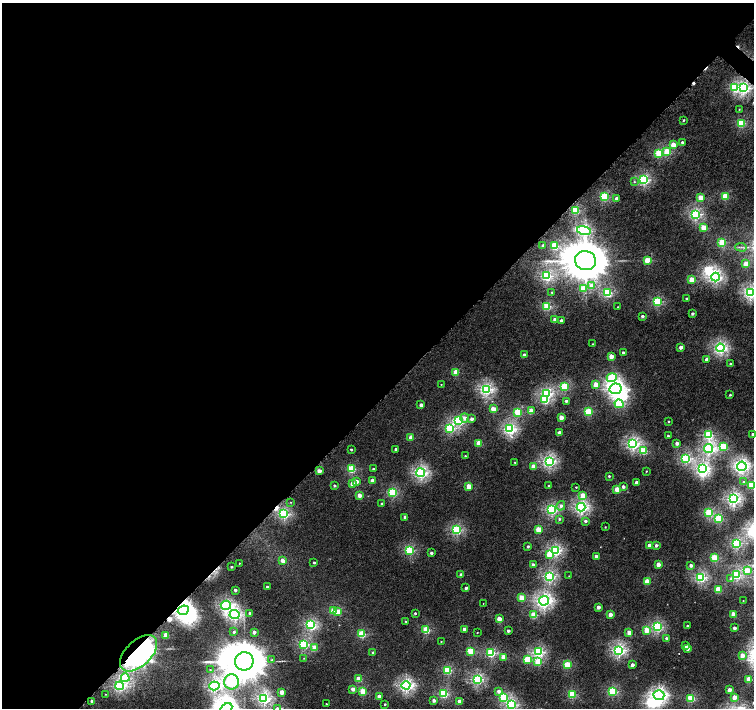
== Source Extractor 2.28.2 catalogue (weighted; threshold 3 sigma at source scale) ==
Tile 5 of 4 x 4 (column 1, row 2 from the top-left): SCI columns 23-1525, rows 3070-4480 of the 6052 x 6055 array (HDU 1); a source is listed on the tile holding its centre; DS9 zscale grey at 2 x 2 block average (1 PNG px = mean of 2 x 2 image px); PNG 756 x 710 px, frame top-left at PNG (2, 3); each listed source drawn as its Kron ellipse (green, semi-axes under 4 px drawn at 4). Shown black and unused: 56% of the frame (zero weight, under 4 of 8 exposures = <1% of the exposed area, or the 3 px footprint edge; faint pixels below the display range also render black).
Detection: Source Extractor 2.28.2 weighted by HDU 2 'WHT'; one run over the whole footprint, this tile lists its part. Background 3.80e-04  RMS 0.0014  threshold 0.00553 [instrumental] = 3 sigma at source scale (4.09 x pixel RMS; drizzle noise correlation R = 1.36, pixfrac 0.8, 0.0396/0.0396 arcsec/px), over >= 5 px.
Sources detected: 261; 2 too faint to see at this stretch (2 x 2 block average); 10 inside a brighter object's white glare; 4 cosmic-ray / hot-pixel residue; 1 long thin detection or spike segment (spike, bleed or trail) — neither listed nor drawn; the other 244 listed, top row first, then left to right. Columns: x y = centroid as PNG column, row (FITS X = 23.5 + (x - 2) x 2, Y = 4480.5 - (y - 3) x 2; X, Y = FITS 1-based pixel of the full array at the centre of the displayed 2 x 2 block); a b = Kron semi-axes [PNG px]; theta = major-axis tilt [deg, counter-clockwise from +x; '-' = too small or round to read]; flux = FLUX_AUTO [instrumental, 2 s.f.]
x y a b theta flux
735 87 4 3 - 15
743 88 4 4 - 51
739 109 2 2 - 0.18
683 120 3 2 - 0.47
741 123 3 3 - 19
682 142 3 3 - 0.73
673 145 3 3 - 6.3
667 151 3 3 - 9
659 153 3 3 - 17
644 180 4 3 - 35
634 182 3 3 - 0.36
725 196 3 3 - 13
604 197 3 3 - 22
616 198 3 2 - 1.2
701 198 3 3 - 9.2
575 210 3 3 - 23
695 214 4 3 - 36
703 227 3 3 - 8.4
584 231 7 4 -15 41
722 242 3 3 - 14
543 245 2 2 - 0.76
554 246 3 3 - 15
741 247 6 2 -4 0.52
647 260 3 3 - 9.2
586 261 10 9 - 1900
746 264 3 3 - 7.9
546 276 3 3 - 36
716 277 4 4 - 47
692 280 3 3 - 9.7
592 286 4 3 - 3.1
583 288 3 3 - 8.3
552 292 2 2 - 0.28
750 292 4 4 - 53
607 293 3 3 - 24
686 298 2 2 - 0.43
657 302 3 3 - 22
547 306 3 3 - 19
618 307 2 2 - 0.23
692 313 2 2 - 0.9
642 316 2 2 - 1.3
555 320 2 2 - 3.1
561 321 2 2 - 1.4
593 344 2 2 - 0.17
681 347 2 2 - 2.4
720 348 4 4 - 52
623 353 2 2 - 1.4
524 355 2 2 - 2
611 356 3 2 - 4.9
707 359 3 2 - 1.8
730 363 3 2 - 0.39
456 372 3 3 - 8
612 378 5 4 - 23
441 384 2 2 - 0.2
596 384 3 3 - 6.5
565 387 3 3 - 21
486 389 4 4 - 50
615 389 6 5 - 100
546 393 4 3 - 36
730 395 2 2 - 0.42
545 400 4 3 - 14
566 401 2 2 - 0.8
619 404 4 3 - 19
421 405 2 2 - 2.5
493 409 3 3 - 7.3
531 411 3 3 - 6.5
517 412 3 3 - 15
588 412 3 3 - 14
561 417 3 2 - 4.9
465 418 4 4 - 1.9
472 419 3 2 - 1.6
458 420 4 3 - 27
668 422 2 2 - 0.3
450 428 3 3 - 27
510 429 4 4 - 47
559 433 2 2 - 3
709 435 4 3 - 21
753 435 2 2 - 2.5
668 436 2 2 - 0.77
411 438 3 2 - 4.5
479 443 3 3 - 7.2
677 443 2 2 - 1.9
633 444 4 4 - 46
724 447 3 3 - 15
351 449 2 2 - 0.49
396 449 2 2 - 1.1
709 449 4 4 - 45
644 451 3 3 - 14
465 456 2 2 - 0.28
686 458 3 3 - 31
549 461 4 4 - 49
515 462 2 2 - 0.27
533 466 3 2 - 4.8
742 466 5 4 - 51
703 468 4 3 - 44
351 469 3 3 - 16
373 469 2 2 - 0.42
319 471 3 2 - 3.4
646 471 2 2 - 0.25
421 473 4 4 - 54
609 476 2 2 - 0.64
372 480 2 2 - 2
356 482 3 2 - 2.8
636 482 2 2 - 1.6
744 482 3 3 - 0.49
352 484 3 3 - 3.6
751 485 3 3 - 17
334 486 3 2 - 0.69
469 486 3 3 - 7
548 486 2 2 - 0.4
576 487 2 2 - 0.28
623 487 3 2 - 1.4
617 489 3 3 - 7.1
393 493 3 3 - 24
359 495 3 2 - 4
583 495 3 3 - 6.5
733 499 4 4 - 54
291 502 3 2 - 0.26
382 504 2 2 - 0.75
561 506 5 4 - 1.1
581 507 4 4 - 57
551 509 4 3 - 35
709 513 3 3 - 20
284 514 4 3 - 35
405 517 2 2 - 1.9
559 519 3 3 - 0.56
718 519 3 3 - 18
585 521 3 3 - 1
605 527 2 2 - 0.22
538 529 3 3 - 9.5
456 530 3 3 - 33
736 543 3 3 - 34
649 545 2 2 - 1.6
656 545 2 2 - 1.3
528 546 2 2 - 0.67
410 550 3 3 - 24
555 550 4 3 - 40
431 553 2 2 - 0.99
549 554 3 3 - 7.1
596 556 2 2 - 2.5
715 558 3 3 - 17
283 561 3 2 - 3.3
239 563 2 2 - 0.22
314 563 2 2 - 0.57
533 565 2 2 - 1.5
658 565 2 2 - 4.3
691 565 2 2 - 1.8
231 567 2 2 - 0.58
747 570 3 3 - 7.6
461 575 2 2 - 2.6
736 575 3 3 - 29
549 576 4 3 - 42
569 576 2 2 - 0.14
701 577 3 3 - 36
731 579 4 3 - 0.74
647 582 3 3 - 8.1
267 587 2 2 - 0.65
466 588 2 2 - 1.1
235 590 2 2 - 1.3
718 590 3 3 - 9.8
521 598 3 3 - 9.7
544 601 5 4 - 76
743 601 2 2 - 0.13
483 603 2 2 - 0.11
226 605 5 4 - 42
598 607 2 2 - 2.5
183 610 6 4 27 98
333 611 3 3 - 9.7
338 611 3 3 - 5.8
250 613 3 3 - 0.73
415 613 2 2 - 0.57
733 614 3 3 - 6.5
234 615 5 4 - 54
534 615 3 3 - 11
610 615 2 2 - 3.3
499 619 3 2 - 6.4
406 621 2 2 - 0.36
310 624 4 3 - 27
687 626 2 2 - 0.54
657 627 4 3 - 30
734 628 2 2 - 1.9
464 629 2 2 - 1.7
426 630 3 3 - 14
646 630 3 3 - 7.3
508 631 2 2 - 1.2
234 632 3 3 - 0.65
254 632 2 2 - 1.7
477 632 2 2 - 0.17
629 632 2 2 - 4
362 634 3 3 - 15
166 635 3 3 - 5.6
666 638 2 2 - 1.1
441 641 2 2 - 0.2
304 644 3 3 - 29
685 646 2 2 - 1.9
315 648 3 3 - 5.8
687 648 3 2 - 2.1
619 650 4 4 - 52
471 651 3 3 - 15
539 652 4 3 - 32
139 653 23 12 44 140
373 653 2 2 - 1.8
491 653 3 3 - 23
742 655 2 2 - 4.8
504 657 3 2 - 6.2
304 658 2 2 - 0.13
272 660 3 2 - 0.21
527 660 3 3 - 11
244 661 9 9 - 1900
538 662 3 3 - 11
567 665 3 3 - 14
632 665 2 2 - 1.9
210 670 3 2 - 0.22
447 670 3 3 - 21
125 678 4 4 - 21
359 679 3 3 - 6.9
477 679 3 3 - 41
749 679 3 3 - 10
231 682 7 7 - 40
406 685 4 4 - 56
119 686 4 4 - 41
214 686 5 4 - 46
353 689 3 2 - 2.4
729 690 2 2 - 3.6
499 691 3 3 - 1.5
612 691 3 3 - 24
282 692 3 2 - 4.1
363 692 3 3 - 11
105 694 2 2 - 0.17
443 694 3 3 - 23
572 694 3 3 - 16
659 695 5 5 - 73
379 696 2 2 - 2.1
504 697 3 3 - 20
734 697 3 2 - 4.5
264 698 4 4 - 48
691 698 3 3 - 18
434 700 2 2 - 1.5
92 701 2 2 - 1.4
459 701 2 2 - 2.4
326 704 2 2 - 0.23
385 704 2 2 - 0.44
512 704 3 3 - 30
226 708 6 4 30 120
277 708 4 3 - 1.1
Overlapping masked pixels (flux is a lower limit): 3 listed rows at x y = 743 88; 183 610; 139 653
Isophote crosses this tile's border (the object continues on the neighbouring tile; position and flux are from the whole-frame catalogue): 6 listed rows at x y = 741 247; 750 292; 753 435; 751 485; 226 708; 277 708